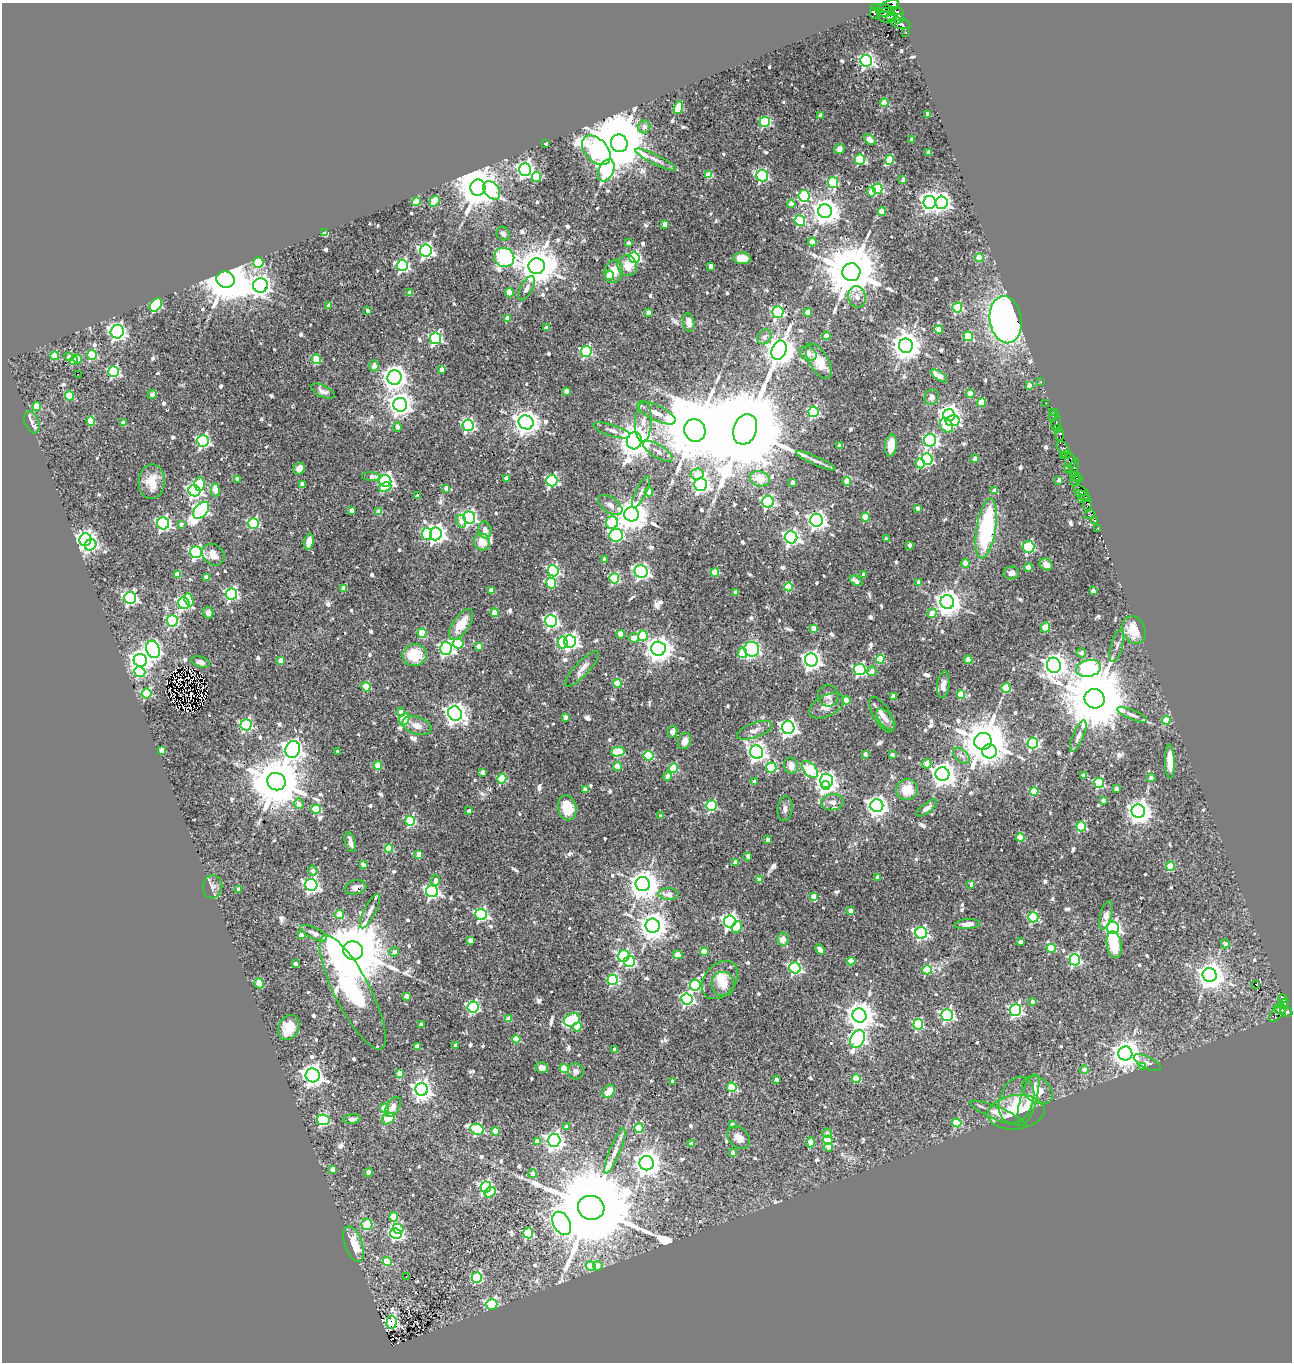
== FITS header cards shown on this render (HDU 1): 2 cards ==
NAXIS1  =                 1290
NAXIS2  =                 1360

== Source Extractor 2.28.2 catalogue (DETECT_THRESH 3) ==
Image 1290 x 1360 px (HDU 1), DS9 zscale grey, 1 PNG px = 1 image px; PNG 1294 x 1364 px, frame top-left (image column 1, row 1360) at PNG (2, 3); each listed source drawn as its Kron ellipse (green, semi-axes under 4 px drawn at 4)
Background 0.282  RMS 0.02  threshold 0.061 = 3 sigma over >= 5 px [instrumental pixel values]
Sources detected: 834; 1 with non-positive FLUX_AUTO (blend fragments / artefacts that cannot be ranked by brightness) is neither listed nor drawn; of the other 833, the 500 brightest by FLUX_AUTO listed and drawn (333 fainter detections omitted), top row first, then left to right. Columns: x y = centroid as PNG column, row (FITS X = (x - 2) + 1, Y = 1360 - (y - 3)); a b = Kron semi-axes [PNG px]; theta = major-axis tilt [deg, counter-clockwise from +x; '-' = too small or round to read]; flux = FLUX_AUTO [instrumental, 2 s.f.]
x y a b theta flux
889 6 10 5 15 1000
882 8 12 4 -8 510
886 12 9 3 5 480
875 14 5 5 - 390
898 14 7 5 -73 580
892 16 6 4 11 450
887 17 8 6 1 640
898 19 6 4 12 970
901 23 10 5 -15 1400
906 33 3 3 - 56
866 61 6 6 - 470
884 103 4 4 - 32
678 108 7 4 72 81
928 114 4 4 - 9.5
820 116 4 3 - 8.5
765 122 5 5 - 130
644 127 6 6 - 8
870 140 7 4 -40 8.8
912 140 4 3 - 7.8
546 143 4 3 - 11
619 143 9 8 - 15000
839 149 5 5 - 6
596 150 17 11 -47 380
929 153 4 3 - 11
656 160 22 5 -26 8.2
860 160 5 5 - 120
890 160 5 4 - 60
525 170 6 6 - 580
606 170 12 7 65 280
709 175 4 4 - 42
762 176 6 5 - 240
536 177 5 4 - 49
903 180 4 3 - 13
833 182 6 5 - 120
478 187 8 7 - 6000
878 189 5 5 - 140
492 190 10 7 -51 82
871 192 5 4 - 22
804 196 6 5 - 150
434 201 6 4 51 61
416 202 4 4 - 50
930 202 6 6 - 630
941 203 6 6 - 690
791 204 4 4 - 16
825 211 7 7 - 2100
882 212 4 4 - 31
800 221 5 5 - 140
665 224 4 4 - 15
325 233 4 4 - 41
503 234 7 6 - 6.5
812 242 4 4 - 31
628 243 3 3 - 6.3
426 251 6 6 - 460
504 257 10 9 - 400
634 258 5 5 - 190
742 258 8 5 -5 26
979 258 4 4 - 43
258 263 5 5 - 95
402 265 5 5 - 300
537 266 8 8 - 4200
627 266 10 9 - 19
711 266 4 4 - 11
614 271 12 9 77 24
851 272 9 9 - 12000
609 275 4 4 - 23
226 280 9 8 - 7900
260 285 7 7 - 1100
527 288 13 5 62 6.2
410 293 4 4 - 13
509 293 4 4 - 33
857 297 11 8 -77 9.7
156 305 7 5 52 180
329 306 4 3 - 9.4
957 308 5 5 - 130
367 311 4 3 - 6.7
778 312 6 5 - 230
649 313 4 4 - 9.6
808 313 4 4 - 27
507 318 4 4 - 20
1006 320 24 16 -82 570
689 322 10 5 -81 9.1
546 328 4 3 - 11
939 330 4 4 - 22
117 332 7 6 - 610
826 336 4 4 - 11
968 336 5 4 - 76
764 337 8 6 51 6.6
435 338 6 5 - 260
906 346 7 7 - 2200
779 350 10 7 67 2900
586 351 5 5 - 180
808 353 9 7 -30 8.8
92 355 5 5 - 120
55 356 4 4 - 55
69 357 5 4 - 7.8
78 359 4 3 - 24
317 359 5 4 - 69
73 360 4 4 - 33
819 361 20 9 -59 30
374 366 5 5 - 10
441 370 4 3 - 8.6
113 372 5 5 - 230
78 374 2 2 - 19
939 376 9 4 -33 18
394 377 7 7 - 1400
1041 381 2 2 - 6
1029 385 4 3 - 12
323 391 13 5 -25 6.9
567 391 4 4 - 13
970 393 4 4 - 27
152 394 5 4 - 11
69 396 4 4 - 68
932 397 8 7 - 8.1
982 402 4 4 - 49
1045 403 3 2 - 31
400 405 7 7 - 1300
37 407 4 4 - 43
813 412 5 5 - 190
656 413 21 7 -26 16
1053 413 3 3 - 9.2
949 415 6 6 - 980
1053 416 6 3 66 13
91 421 5 4 - 54
952 421 7 5 11 130
32 422 11 7 -69 7.7
526 422 7 7 - 1600
643 422 20 8 87 15
123 423 4 3 - 14
1056 423 7 3 68 200
468 425 6 5 - 280
947 425 8 6 -57 62
397 427 4 4 - 6
745 429 16 11 72 50000
1057 429 3 3 - 150
612 430 19 6 -18 7.1
695 430 11 10 - 19000
1060 434 6 4 79 150
930 440 6 6 - 300
203 441 6 5 - 290
634 441 8 7 - 3400
891 445 11 6 83 24
840 446 4 4 - 12
1063 448 8 5 -45 150
658 451 17 6 -31 10
1064 455 3 3 - 120
1066 455 4 3 - 150
927 459 6 5 - 210
975 459 4 4 - 13
816 461 21 4 -24 7.1
1070 461 7 5 -85 170
920 463 5 4 - 58
1074 467 9 4 77 79
299 468 6 5 - 11
1068 469 4 3 - 120
697 474 6 5 - 21
1075 476 5 4 - 59
371 477 9 3 -5 8
507 478 4 4 - 13
237 479 4 3 - 7.7
760 479 10 7 -17 31
1079 479 4 2 - 73
552 480 6 5 - 230
1059 480 4 3 - 9.8
385 481 6 6 - 540
847 481 4 4 - 32
1075 481 6 3 48 130
152 482 17 13 87 25
792 482 4 4 - 8.9
200 484 7 5 90 49
302 484 4 4 - 15
701 484 6 6 - 580
385 487 6 4 25 25
446 488 4 3 - 12
215 490 7 4 -83 26
1081 490 8 3 -28 380
194 491 6 5 - 430
995 491 4 4 - 12
641 492 17 5 64 6.8
649 492 4 4 - 34
417 496 4 4 - 8.3
1083 496 8 3 -30 59
1081 499 3 2 - 64
768 502 6 6 - 260
1087 504 6 3 79 24
610 505 14 7 -35 8.1
918 508 4 3 - 6.7
201 510 10 6 49 360
352 510 4 4 - 7.2
379 512 4 4 - 22
631 514 7 7 - 2900
1090 515 6 3 14 46
865 517 4 4 - 48
469 518 6 6 - 450
817 520 6 6 - 700
1094 520 4 3 - 240
461 521 7 4 -70 15
163 523 6 6 - 360
253 523 5 5 - 160
612 523 6 6 - 120
181 524 4 3 - 6.6
1097 528 3 3 - 56
986 529 30 9 81 190
485 530 8 6 -80 9.5
427 534 6 5 - 80
436 534 6 6 - 780
616 535 6 6 - 200
791 537 6 6 - 570
886 539 4 3 - 7.6
85 540 6 6 - 770
309 542 8 5 79 15
482 542 8 8 - 19
91 545 6 5 - 180
910 545 4 3 - 6.1
1029 547 6 6 - 110
196 552 6 6 - 330
213 555 12 10 -44 13
604 559 4 3 - 7.2
965 563 4 4 - 20
1046 564 7 5 -34 8.5
1028 567 4 4 - 17
553 571 6 5 - 220
641 572 6 6 - 460
715 572 4 4 - 47
1011 573 8 6 1 6
177 575 4 4 - 20
863 575 4 3 - 7.2
206 578 4 4 - 17
614 578 5 5 - 140
856 581 7 4 -32 12
919 582 4 4 - 14
551 583 5 5 - 120
788 587 4 4 - 60
344 588 4 4 - 20
491 590 4 4 - 20
1093 591 4 4 - 9.2
736 592 4 4 - 12
232 594 5 5 - 260
130 598 6 6 - 410
189 600 7 4 -65 18
947 602 7 7 - 1700
184 603 6 5 - 320
208 613 6 5 - 6.7
494 613 4 4 - 31
932 613 5 4 - 17
172 621 5 5 - 210
551 621 6 6 - 380
461 624 18 8 56 28
1046 627 5 4 - 46
814 628 4 4 - 19
1134 630 14 11 -65 37
422 633 5 4 - 65
621 634 4 4 - 23
643 636 5 5 - 57
634 638 5 4 - 15
570 641 6 6 - 500
563 642 6 5 - 140
458 643 5 5 - 71
479 646 4 4 - 15
1117 646 17 6 75 6.6
446 648 6 6 - 380
153 649 9 6 -69 440
658 649 7 7 - 1700
752 649 7 7 - 240
743 653 5 4 - 49
1081 653 5 5 - 7.5
414 655 12 11 - 52
880 659 4 4 - 73
140 660 7 6 - 1100
281 660 4 4 - 21
811 660 6 6 - 790
968 660 4 4 - 28
200 662 9 5 -15 6.5
1054 665 7 7 - 1400
1089 668 12 8 12 400
582 669 23 7 47 12
860 670 6 5 - 270
872 671 5 4 - 12
140 672 6 5 - 98
617 683 4 4 - 39
943 685 13 6 82 8
366 687 4 4 - 58
1006 688 5 4 - 76
146 694 5 5 - 120
961 694 4 4 - 51
828 696 11 10 - 8
893 696 4 4 - 21
1095 699 10 9 - 18000
846 700 4 4 - 36
827 706 19 10 27 15
401 712 4 4 - 17
455 713 7 6 - 1100
882 715 20 8 -59 14
1132 715 16 5 -23 7.2
565 717 4 4 - 5.9
404 719 6 5 - 110
886 719 12 6 -51 8.4
1166 720 4 4 - 37
246 725 5 5 - 210
417 726 15 9 -18 12
788 728 6 6 - 650
755 730 18 7 19 11
672 732 6 5 - 7
1078 736 17 5 67 7.5
684 741 8 6 68 12
983 741 9 8 - 7200
1033 743 5 5 - 190
293 749 9 7 74 950
162 750 4 4 - 21
990 751 7 7 - 340
338 752 4 3 - 6.2
618 752 7 4 12 71
757 752 7 6 - 730
865 754 4 3 - 9.1
892 755 4 3 - 8.4
649 756 5 4 - 97
961 756 10 6 -41 6.3
1170 761 17 5 -88 19
927 764 4 4 - 20
378 766 4 4 - 46
791 766 8 6 -79 15
617 767 4 4 - 44
674 768 5 4 - 80
771 768 5 5 - 100
810 769 10 6 -49 180
483 772 4 4 - 12
942 774 7 7 - 1300
1083 775 4 4 - 14
668 776 4 4 - 15
502 778 5 4 - 89
1151 778 4 4 - 9
826 781 7 6 - 730
276 782 9 8 - 10000
754 782 4 3 - 8.2
1099 783 5 5 - 130
825 785 4 4 - 240
1116 789 4 3 - 6.6
585 790 4 4 - 13
907 790 11 10 - 30
1034 791 4 4 - 56
1103 800 4 3 - 7.2
832 802 11 8 5 8.9
299 804 5 4 - 15
712 806 5 5 - 150
877 806 6 6 - 950
567 808 13 9 -77 32
927 808 12 5 37 7.2
316 809 5 4 - 61
785 809 12 7 85 5.9
469 811 3 3 - 7.7
1138 811 7 6 - 1400
661 816 3 3 - 5.9
410 821 5 5 - 140
1081 826 5 4 - 110
1020 837 4 4 - 53
768 839 4 3 - 5.9
350 842 10 5 -74 6.2
389 848 4 4 - 47
419 855 4 4 - 33
748 856 4 3 - 15
735 863 4 4 - 21
363 865 4 4 - 15
1170 866 4 4 - 48
313 871 5 4 - 7.6
877 877 4 3 - 10
436 880 5 4 - 9.9
759 880 4 4 - 19
643 884 7 7 - 2600
971 884 4 4 - 15
311 885 6 6 - 420
213 887 11 10 - 7.9
355 887 11 7 13 8
239 889 4 3 - 15
432 891 6 5 - 400
669 894 10 6 -3 12
813 896 4 4 - 12
370 911 19 6 63 9.5
850 911 4 4 - 19
481 914 6 5 - 220
339 915 4 4 - 40
1106 915 14 6 75 9.9
1033 917 5 5 - 160
730 921 6 6 - 510
968 924 12 5 4 9.5
653 926 7 7 - 2100
737 927 6 5 - 19
1113 928 6 6 - 470
314 933 14 5 -27 6.1
921 933 6 5 - 290
301 935 4 4 - 18
783 939 6 5 - 13
470 940 4 3 - 16
1020 942 4 3 - 6.3
1225 944 4 4 - 7.1
1114 945 13 7 -80 38
1051 948 4 4 - 55
820 950 5 4 - 9.8
353 951 10 9 - 18000
394 952 5 4 - 8.2
704 952 4 4 - 27
678 955 5 4 - 25
624 956 6 5 - 230
1075 960 5 5 - 210
629 961 5 5 - 140
851 961 4 4 - 39
295 964 4 3 - 6.6
795 968 6 5 - 260
927 970 5 4 - 65
1210 975 7 7 - 1900
613 980 5 5 - 170
720 980 21 15 51 26
259 983 5 4 - 41
723 984 12 11 - 13
1256 984 3 3 - 41
695 985 5 5 - 140
353 992 63 18 -63 270
406 996 4 4 - 12
687 999 5 5 - 290
1283 999 4 4 - 39
1032 1002 4 3 - 6.2
1284 1004 6 3 42 86
473 1007 5 5 - 220
1015 1010 6 5 - 340
1280 1010 6 3 -29 100
1287 1012 6 4 -20 200
1277 1013 10 5 46 98
859 1015 7 7 - 2200
947 1015 6 5 - 310
508 1019 4 4 - 24
572 1020 8 6 27 110
918 1024 5 5 - 150
421 1025 4 4 - 10
577 1027 5 4 - 30
289 1028 13 10 65 26
516 1039 4 4 - 45
858 1039 9 6 65 390
456 1045 4 3 - 7.8
417 1046 4 4 - 22
614 1049 3 3 - 6
1125 1053 7 7 - 1900
1147 1063 15 6 -26 5.9
1142 1066 4 3 - 14
542 1067 6 5 - 6.5
564 1068 4 4 - 47
1084 1070 4 4 - 24
576 1071 8 8 - 6.7
400 1073 4 4 - 23
313 1075 7 7 - 1000
776 1079 3 3 - 9.2
856 1079 4 4 - 50
673 1081 4 3 - 8.6
732 1087 5 4 - 96
422 1090 6 6 - 930
1037 1090 16 12 -39 25
609 1091 7 5 51 21
1016 1100 24 17 69 31
1028 1100 27 8 74 18
393 1107 11 6 59 9.5
385 1108 4 4 - 52
1016 1112 28 17 7 44
997 1113 29 6 -22 17
352 1119 8 5 8 6.8
388 1119 7 5 32 50
323 1120 6 5 - 180
957 1123 4 4 - 62
732 1124 4 3 - 6.6
567 1127 4 4 - 8.5
639 1128 4 4 - 43
477 1129 7 5 -24 140
495 1131 4 4 - 39
827 1133 5 4 - 6.5
739 1138 13 9 -45 11
554 1140 6 6 - 640
828 1140 4 4 - 99
537 1142 4 4 - 24
811 1142 5 4 - 24
691 1144 4 4 - 11
828 1147 4 4 - 12
615 1151 24 5 68 12
732 1153 4 3 - 7.8
647 1163 7 7 - 1700
333 1169 4 4 - 13
369 1172 4 4 - 12
532 1173 4 4 - 10
486 1187 5 5 - 280
490 1192 6 4 37 32
591 1208 13 12 - 42000
394 1217 4 4 - 39
562 1223 12 8 -62 930
367 1224 6 5 - 49
398 1229 5 5 - 140
528 1233 5 5 - 86
396 1234 6 5 - 230
354 1244 18 9 -71 39
387 1262 4 4 - 52
591 1266 5 4 - 35
598 1266 5 4 - 14
406 1277 3 2 - 6.2
477 1277 5 5 - 150
492 1304 5 5 - 210
391 1322 7 5 86 370
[333 fainter detections neither listed nor drawn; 1 non-positive-flux detection neither listed nor drawn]